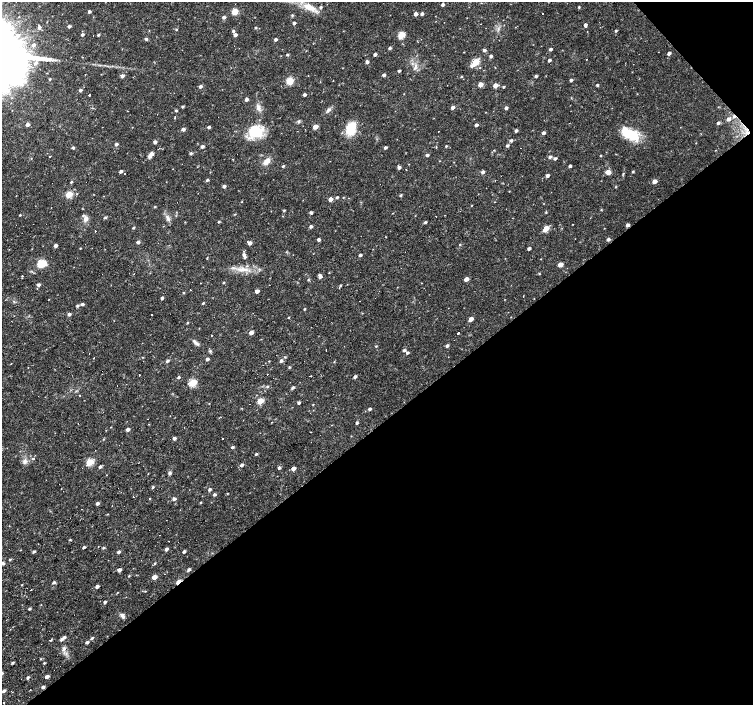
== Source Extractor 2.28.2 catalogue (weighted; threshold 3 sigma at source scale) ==
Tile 12 of 4 x 4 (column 4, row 3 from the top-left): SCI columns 4506-6006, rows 1611-3015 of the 6006 x 5966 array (HDU 1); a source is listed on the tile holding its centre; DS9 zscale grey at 2 x 2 block average (1 PNG px = mean of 2 x 2 image px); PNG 755 x 707 px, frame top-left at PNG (2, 2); no overlay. Shown black and unused: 41% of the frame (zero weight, under 3 of 4 exposures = <1% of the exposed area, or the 3 px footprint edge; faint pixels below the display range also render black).
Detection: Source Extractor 2.28.2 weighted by HDU 2 'WHT'; one run over the whole footprint, this tile lists its part. Background 0.0326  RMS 0.0024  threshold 0.0109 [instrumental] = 3 sigma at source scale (4.5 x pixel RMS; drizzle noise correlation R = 1.50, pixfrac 1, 0.0396/0.0396 arcsec/px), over >= 5 px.
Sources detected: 287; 1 inside a brighter object's white glare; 15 cosmic-ray / hot-pixel residue — not listed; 1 coinciding with a brighter row at this scale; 4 inside a brighter listed object's ellipse — not listed separately; the other 266 listed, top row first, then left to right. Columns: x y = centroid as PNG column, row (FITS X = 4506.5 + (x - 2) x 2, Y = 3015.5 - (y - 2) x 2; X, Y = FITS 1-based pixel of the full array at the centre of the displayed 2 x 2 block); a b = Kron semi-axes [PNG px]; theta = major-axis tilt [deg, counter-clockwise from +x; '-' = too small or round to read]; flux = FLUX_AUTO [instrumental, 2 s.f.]
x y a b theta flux
443 4 3 2 - 1.4
309 7 18 8 -20 7.3
579 7 2 2 - 0.6
89 11 3 3 - 1.2
235 12 5 5 - 4.5
415 14 3 3 - 2.3
422 14 3 3 - 1.3
543 14 2 2 - 1.3
224 17 3 3 - 1.5
444 22 2 2 - 0.26
294 23 3 2 - 1.4
585 25 3 3 - 1.7
69 26 3 2 - 1.3
39 27 3 3 - 1.7
255 28 2 2 - 0.58
176 29 3 2 - 0.52
233 31 3 3 - 0.85
616 31 3 2 - 0.77
11 33 6 5 - 2.5
82 35 3 2 - 1.2
98 35 3 2 - 0.79
235 35 3 3 - 2
401 35 3 3 - 19
146 39 4 3 - 0.72
276 39 3 2 - 1.4
34 45 4 3 - 1.6
390 48 3 2 - 1.1
551 49 3 2 - 1.3
484 50 3 3 - 1.3
669 53 3 2 - 1.9
375 54 3 2 - 1.5
287 55 3 3 - 0.61
491 56 3 3 - 1.3
82 57 2 2 - 0.25
586 59 2 2 - 1.4
549 60 3 2 - 1.3
367 62 3 3 - 1.5
476 62 4 3 - 19
36 63 4 3 - 1.4
472 66 4 3 - 1.7
399 71 2 2 - 1.2
384 75 3 3 - 1.4
122 76 3 3 - 1.8
536 76 3 3 - 1
461 77 2 2 - 0.47
50 79 3 2 - 0.62
571 80 3 2 - 1.2
290 81 8 7 - 4.7
480 85 3 3 - 5.2
495 85 3 3 - 4.4
597 85 3 2 - 0.8
200 86 3 2 - 1.7
503 87 2 2 - 0.75
80 90 3 3 - 1.1
89 95 2 2 - 0.71
304 95 3 2 - 1.4
246 99 3 3 - 1.5
182 107 3 2 - 0.91
453 107 3 3 - 2.3
258 108 9 4 -71 2.4
506 108 3 3 - 1.6
176 110 3 3 - 0.72
328 110 7 4 43 1.6
734 116 4 3 - 1
175 118 4 2 - 0.46
728 119 4 3 - 2.2
299 121 5 2 - 0.76
718 123 3 3 - 1.2
27 124 3 3 - 2.4
476 125 3 2 - 1.6
209 127 3 3 - 1.2
315 127 3 3 - 5.8
350 128 16 11 70 12
183 129 3 3 - 1.9
254 130 20 14 9 16
516 130 3 2 - 1.2
438 131 2 2 - 0.21
543 133 3 3 - 1.5
630 134 24 11 -23 15
511 140 3 3 - 1.2
155 142 3 3 - 1.9
696 143 2 2 - 0.25
116 144 3 2 - 1.4
202 146 3 2 - 1.6
446 146 3 2 - 0.59
507 146 3 3 - 0.99
436 147 3 2 - 0.38
73 148 3 2 - 1.1
385 148 3 2 - 1.3
521 148 2 2 - 0.49
158 149 2 2 - 0.28
494 150 3 2 - 0.35
715 150 2 2 - 0.23
191 153 3 3 - 1.1
151 155 7 4 57 3
427 155 3 3 - 1.2
50 156 2 2 - 1.1
600 156 2 2 - 0.46
550 157 3 3 - 1.2
555 158 3 3 - 1.2
266 161 9 5 46 4
439 161 2 2 - 0.22
283 166 3 3 - 0.73
570 166 2 2 - 1.1
399 168 3 3 - 1.5
121 171 3 2 - 1.4
483 172 3 3 - 1.8
608 172 4 4 - 3.6
633 172 2 2 - 0.61
547 175 3 3 - 1.6
207 180 3 3 - 0.85
655 181 3 3 - 4.3
71 182 3 2 - 0.96
224 186 3 3 - 1.5
615 187 3 2 - 0.42
509 191 2 2 - 0.21
69 194 3 3 - 20
77 194 3 2 - 0.36
401 195 3 2 - 0.78
337 197 3 2 - 0.89
343 197 2 2 - 0.37
330 199 3 3 - 3.3
155 207 3 2 - 0.49
284 210 3 2 - 0.59
601 210 3 2 - 0.42
311 212 3 2 - 1.3
546 212 3 2 - 0.49
235 214 3 2 - 0.38
20 215 3 2 - 0.47
105 217 3 3 - 0.98
168 218 6 4 -69 1.7
86 219 7 5 72 2.4
185 222 2 2 - 0.24
219 222 2 2 - 0.73
425 222 3 2 - 0.86
628 225 3 3 - 1.8
311 226 3 3 - 1.6
133 228 3 2 - 0.74
546 228 5 3 - 8.9
95 231 2 2 - 0.43
608 239 3 3 - 1.5
319 240 3 2 - 1.6
138 242 3 3 - 1.3
250 243 3 3 - 2.6
460 245 3 2 - 0.47
56 246 3 3 - 1.9
80 248 3 2 - 0.37
529 248 3 2 - 1.4
244 254 4 3 - 1.5
360 255 3 2 - 1.2
207 259 3 2 - 0.23
541 259 2 2 - 0.23
41 263 4 3 - 34
560 264 3 3 - 4.8
243 269 13 5 -6 4.9
539 273 3 3 - 0.47
22 276 2 2 - 0.38
320 277 3 3 - 1.4
466 279 3 3 - 3.9
308 280 3 2 - 0.44
223 282 2 2 - 0.62
38 285 3 3 - 1.4
340 285 3 3 - 0.64
190 290 2 2 - 0.43
257 291 3 3 - 3.1
183 293 3 2 - 0.45
162 298 2 2 - 1.3
203 303 3 2 - 0.62
82 304 3 2 - 1.3
77 306 3 3 - 0.99
305 309 2 2 - 0.59
69 314 3 3 - 1.5
151 315 2 2 - 0.55
288 317 3 2 - 0.4
471 319 3 3 - 3.5
187 323 3 2 - 0.45
199 328 2 2 - 0.23
251 332 3 3 - 3.6
458 333 2 2 - 3.9
195 343 10 3 -42 1.8
376 346 3 3 - 0.48
447 346 3 3 - 1.4
326 350 2 2 - 0.56
404 350 4 3 - 1.1
407 353 3 3 - 1.2
143 357 3 2 - 0.31
285 357 3 2 - 0.37
93 358 2 2 - 0.65
207 359 3 2 - 1.5
167 361 3 3 - 1.2
281 361 3 3 - 1.3
334 361 3 2 - 0.27
289 367 3 3 - 0.6
139 374 2 2 - 16
267 374 2 2 - 23
310 376 2 2 - 1
178 377 3 2 - 0.96
355 377 3 3 - 1.4
192 383 4 3 - 27
267 386 3 3 - 0.47
293 387 3 2 - 1.4
80 395 2 2 - 0.36
260 401 3 3 - 15
298 403 3 2 - 1.3
313 404 2 2 - 0.35
370 409 3 2 - 1.4
357 423 3 2 - 0.92
111 427 2 2 - 0.21
128 429 3 2 - 2.4
174 438 3 3 - 1.7
222 439 2 2 - 0.35
232 447 3 2 - 1.1
256 454 3 3 - 0.8
33 459 3 2 - 0.51
25 461 7 5 53 2
90 462 4 3 - 21
242 465 3 3 - 1.4
100 467 3 3 - 1.3
279 468 3 3 - 1.2
293 468 3 3 - 3.2
170 473 4 4 - 1.1
148 474 2 2 - 0.18
153 487 4 3 - 0.7
210 489 3 2 - 1.4
227 493 3 2 - 0.32
214 495 3 2 - 1.4
174 499 3 3 - 1.4
201 502 3 2 - 0.42
97 503 3 2 - 2
70 540 3 3 - 0.48
169 541 2 2 - 0.32
84 547 3 2 - 1.1
103 548 3 3 - 0.73
166 549 3 2 - 1.6
184 551 3 2 - 1.1
34 552 3 2 - 1.1
118 552 3 3 - 1.3
10 559 3 2 - 0.61
3 563 4 4 - 0.9
155 563 3 3 - 0.62
189 569 3 3 - 1.2
119 570 3 3 - 2.2
129 576 3 2 - 0.43
154 577 3 3 - 7.2
54 582 3 2 - 1.2
179 582 3 2 - 8.3
22 585 3 2 - 0.32
97 586 3 2 - 1.8
31 590 2 2 - 1
145 591 3 2 - 0.36
117 593 3 2 - 0.31
105 602 3 2 - 1.2
29 608 3 2 - 1.1
123 616 7 4 -62 1.6
64 637 4 3 - 1.3
92 638 3 3 - 0.84
87 642 4 3 - 1.1
64 649 7 4 54 1.6
66 653 4 2 - 0.66
12 663 3 2 - 0.86
44 663 3 2 - 0.5
28 677 3 2 - 1
47 677 3 2 - 2.3
43 687 3 3 - 1.4
4 691 3 2 - 1.4
4 703 2 2 - 1.7
Overlapping masked pixels (flux is a lower limit): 2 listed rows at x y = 734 116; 179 582
Isophote crosses this tile's border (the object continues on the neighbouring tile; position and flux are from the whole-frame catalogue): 1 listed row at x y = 3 563
Diffuse or blended objects may show on this block-average render without a row.